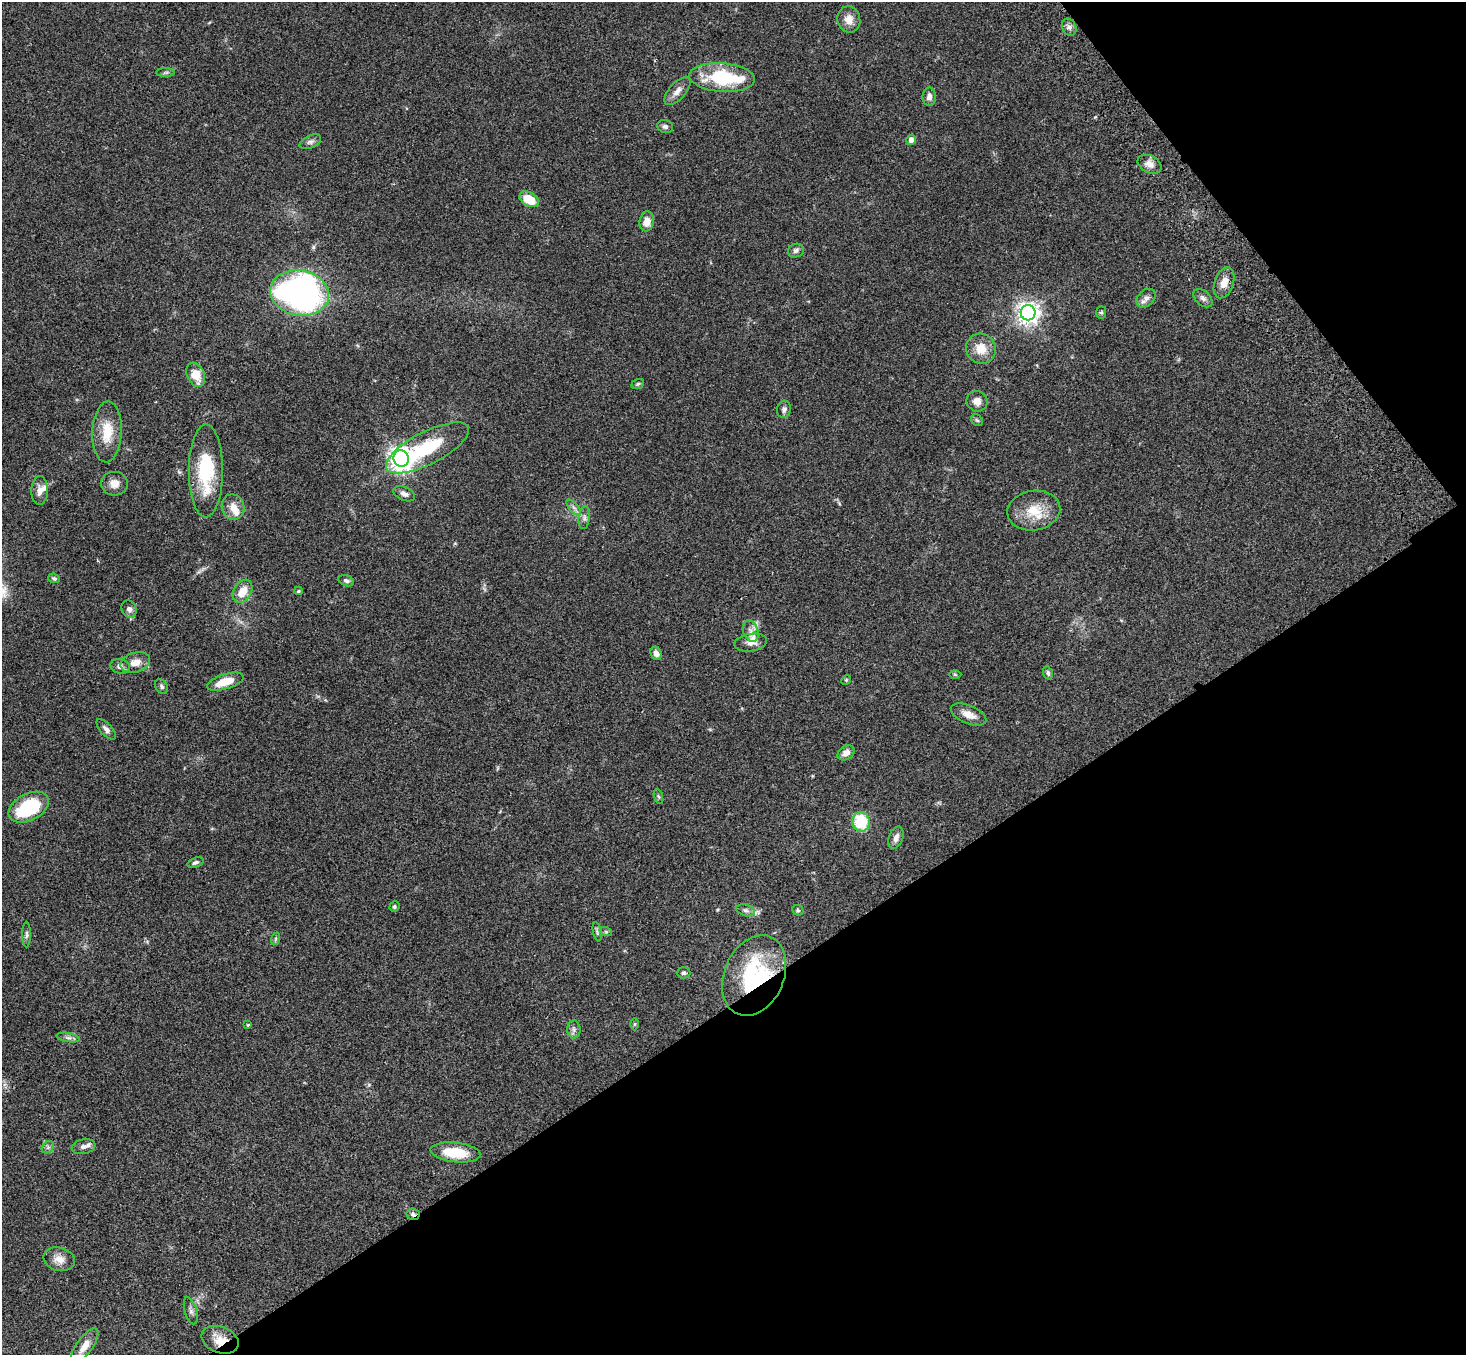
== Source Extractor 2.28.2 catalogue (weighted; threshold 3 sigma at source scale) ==
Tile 12 of 4 x 4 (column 4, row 3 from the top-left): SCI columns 4501-5964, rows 1731-3083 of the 6068 x 6028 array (HDU 1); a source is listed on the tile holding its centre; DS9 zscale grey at full resolution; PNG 1468 x 1357 px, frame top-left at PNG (2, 2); each listed source drawn as its Kron ellipse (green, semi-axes under 4 px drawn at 4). Shown black and unused: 32% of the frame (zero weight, under 3 of 4 exposures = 6% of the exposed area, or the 3 px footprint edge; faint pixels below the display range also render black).
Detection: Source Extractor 2.28.2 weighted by HDU 2 'WHT'; one run over the whole footprint, this tile lists its part. Background 0.0472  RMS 0.0054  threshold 0.0241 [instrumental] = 3 sigma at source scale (4.5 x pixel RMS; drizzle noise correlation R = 1.50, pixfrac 1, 0.05/0.05 arcsec/px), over >= 5 px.
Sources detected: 85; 5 inside a brighter listed object's ellipse — not listed separately; the other 80 listed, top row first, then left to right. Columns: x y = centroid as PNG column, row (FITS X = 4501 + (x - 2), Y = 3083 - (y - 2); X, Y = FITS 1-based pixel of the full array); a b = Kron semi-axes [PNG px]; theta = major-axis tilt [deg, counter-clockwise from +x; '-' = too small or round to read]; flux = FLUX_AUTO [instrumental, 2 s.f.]
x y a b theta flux
849 19 13 11 -78 4.9
1069 27 9 7 -63 2
165 73 9 4 1 0.98
722 78 33 14 -4 31
677 91 17 8 48 3.7
929 97 9 6 90 2.5
665 126 8 6 -14 1.7
911 140 5 4 - 3.2
310 142 11 6 25 1.7
1150 164 12 8 -25 3.7
529 199 10 7 -29 11
647 221 10 7 81 4.5
796 250 8 6 17 1.8
1224 283 16 9 71 5.4
300 293 29 22 -10 190
1146 298 11 8 44 2.5
1203 298 11 7 -42 2.1
1101 312 6 5 - 0.82
1028 313 7 7 - 340
981 349 15 14 - 8.6
196 375 12 8 -67 9.1
638 384 6 4 21 0.75
977 401 10 10 - 3.6
784 409 8 7 - 1.7
977 420 7 5 -42 0.88
107 432 30 14 88 13
427 448 46 16 27 31
401 459 8 7 - 440
206 471 47 17 90 32
114 484 13 12 - 4.3
40 490 14 8 88 3.7
404 494 11 6 -24 2.2
233 507 13 11 -69 4.7
574 508 10 4 -48 1.6
1034 510 26 20 10 14
584 518 11 5 84 1.8
54 578 6 4 -23 0.94
346 581 8 5 -20 1.4
243 591 12 8 58 8
298 591 4 3 - 0.81
129 609 9 7 -63 2.2
751 631 11 7 -73 2.7
751 642 16 8 9 3.7
656 653 7 5 -64 2.8
135 662 15 10 16 5.7
120 666 10 7 -11 2.2
1048 673 7 4 -72 1
955 674 6 4 -2 0.63
846 680 5 4 - 0.51
225 682 19 7 17 10
162 686 8 5 -58 1.2
969 715 19 9 -23 5.3
106 729 13 6 -48 2.2
846 753 9 6 36 3.2
658 796 8 3 -71 0.73
29 807 21 13 27 34
861 822 10 9 - 22
896 838 11 7 71 2.7
195 862 8 5 18 1.4
394 907 5 5 - 0.92
746 910 9 5 -16 1.7
798 910 6 5 - 0.82
597 932 10 4 -78 1
606 932 6 4 -19 0.69
26 935 13 4 90 1.3
275 939 6 4 71 0.83
684 973 7 5 -1 1.2
754 975 42 30 67 51
635 1024 6 4 89 0.56
248 1025 3 3 - 0.62
574 1029 9 6 -89 1.6
68 1038 11 4 -11 1.6
48 1147 7 5 46 1.2
83 1147 12 7 10 2.2
455 1152 25 10 -6 15
413 1214 7 5 -10 1.5
59 1259 16 11 -15 4.9
191 1311 14 6 -73 1.9
220 1340 19 13 -21 8.4
85 1346 21 8 55 5.6
Overlapping masked pixels (flux is a lower limit): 4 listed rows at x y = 206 471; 754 975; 413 1214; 220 1340